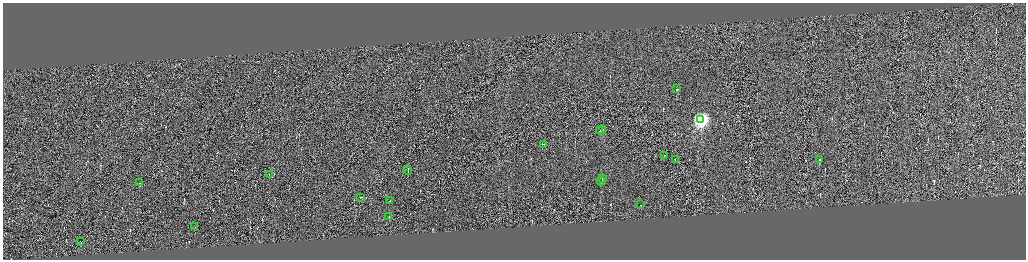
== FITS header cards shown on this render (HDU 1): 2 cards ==
NAXIS1  =                 4093
NAXIS2  =                 1029

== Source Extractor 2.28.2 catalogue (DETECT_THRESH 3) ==
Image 4093 x 1029 px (HDU 1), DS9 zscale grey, zoomed out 1/4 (1 PNG px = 4 x 4 image px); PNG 1028 x 262 px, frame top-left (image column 1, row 1029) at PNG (3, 3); each listed source drawn as its Kron ellipse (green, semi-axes under 4 px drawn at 4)
Background -0.0655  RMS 4.2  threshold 12.7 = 3 sigma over >= 5 px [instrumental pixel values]
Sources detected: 321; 302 cannot appear on this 1/4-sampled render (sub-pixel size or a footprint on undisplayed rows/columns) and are neither listed nor drawn; the other 19 listed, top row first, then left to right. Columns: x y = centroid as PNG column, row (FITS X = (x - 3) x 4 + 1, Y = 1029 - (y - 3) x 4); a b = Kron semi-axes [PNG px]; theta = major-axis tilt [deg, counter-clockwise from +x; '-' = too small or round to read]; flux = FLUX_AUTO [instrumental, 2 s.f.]
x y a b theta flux
677 89 2 1 - 15000
701 120 4 4 - 640000
602 130 5 1 - 35000
600 131 2 1 - 19000
544 145 3 1 - 41000
665 156 2 1 - 16000
676 160 2 1 - 12000
820 160 2 1 - 51000
408 171 4 1 - 52000
270 175 2 1 - 15000
603 179 2 1 - 31000
602 181 4 1 - 75000
140 183 2 1 - 11000
361 198 2 1 - 23000
390 201 2 1 - 13000
641 205 2 1 - 4600
389 217 2 1 - 11000
195 227 2 1 - 8200
81 242 2 1 - 30000
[302 sub-pixel or undisplayed-footprint detections neither listed nor drawn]